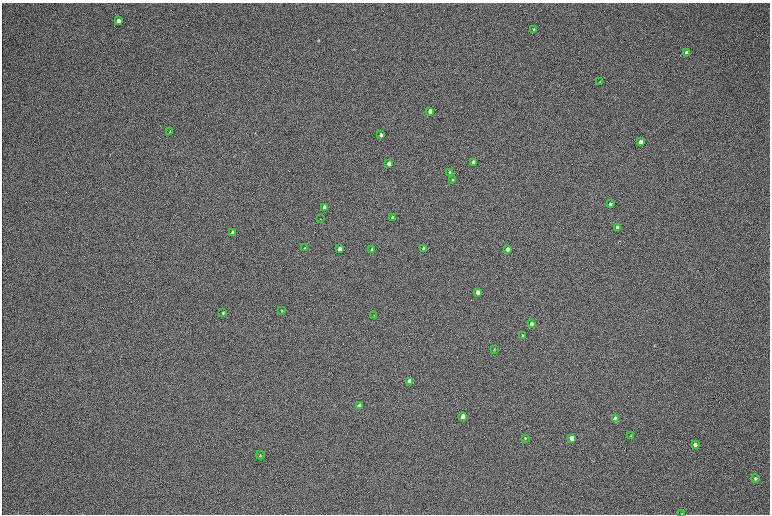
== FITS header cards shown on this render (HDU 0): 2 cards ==
NAXIS1  =                 1536 / length of data axis 1
NAXIS2  =                 1024 / length of data axis 2

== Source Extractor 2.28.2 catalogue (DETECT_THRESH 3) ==
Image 1536 x 1024 px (HDU 0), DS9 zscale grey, zoomed out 1/2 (1 PNG px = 2 x 2 image px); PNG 772 x 516 px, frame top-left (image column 1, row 1023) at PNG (2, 3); each listed source drawn as its Kron ellipse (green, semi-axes under 4 px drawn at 4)
Background 168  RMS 20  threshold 60.4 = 3 sigma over >= 5 px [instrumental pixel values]
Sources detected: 41; all 41 listed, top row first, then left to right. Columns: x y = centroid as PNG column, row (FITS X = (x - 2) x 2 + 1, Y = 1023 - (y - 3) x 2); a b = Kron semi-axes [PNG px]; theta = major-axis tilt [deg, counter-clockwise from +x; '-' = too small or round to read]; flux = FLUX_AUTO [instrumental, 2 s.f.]
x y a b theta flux
118 21 4 3 - 21000
534 29 3 3 - 5200
687 53 4 3 - 23000
600 82 4 3 - 3300
430 111 3 3 - 56000
170 132 3 2 - 2400
381 135 3 3 - 26000
640 142 3 3 - 31000
473 162 3 3 - 14000
389 163 3 3 - 45000
450 173 3 3 - 32000
453 180 3 3 - 7100
610 204 3 3 - 8700
324 207 3 3 - 24000
393 218 3 3 - 16000
320 219 2 1 - 1400
617 228 3 3 - 25000
233 232 3 3 - 19000
305 248 4 3 - 3400
340 249 3 3 - 46000
372 249 3 2 - 4100
424 249 3 3 - 35000
507 249 3 3 - 42000
477 292 3 3 - 41000
281 310 4 3 - 3000
223 313 4 3 - 4500
374 315 3 2 - 2100
531 323 3 3 - 19000
523 336 4 3 - 6500
494 349 3 3 - 2600
409 381 3 3 - 120000
360 406 3 3 - 71000
463 417 4 3 - 170000
615 419 4 3 - 110000
631 435 4 3 - 3300
525 438 3 3 - 3000
572 438 4 3 - 84000
695 444 4 3 - 12000
260 455 4 3 - 3300
755 479 4 3 - 4800
682 513 3 2 - 2000
At the frame edge (FLAGS 8, measured only in part): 1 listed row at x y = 682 513